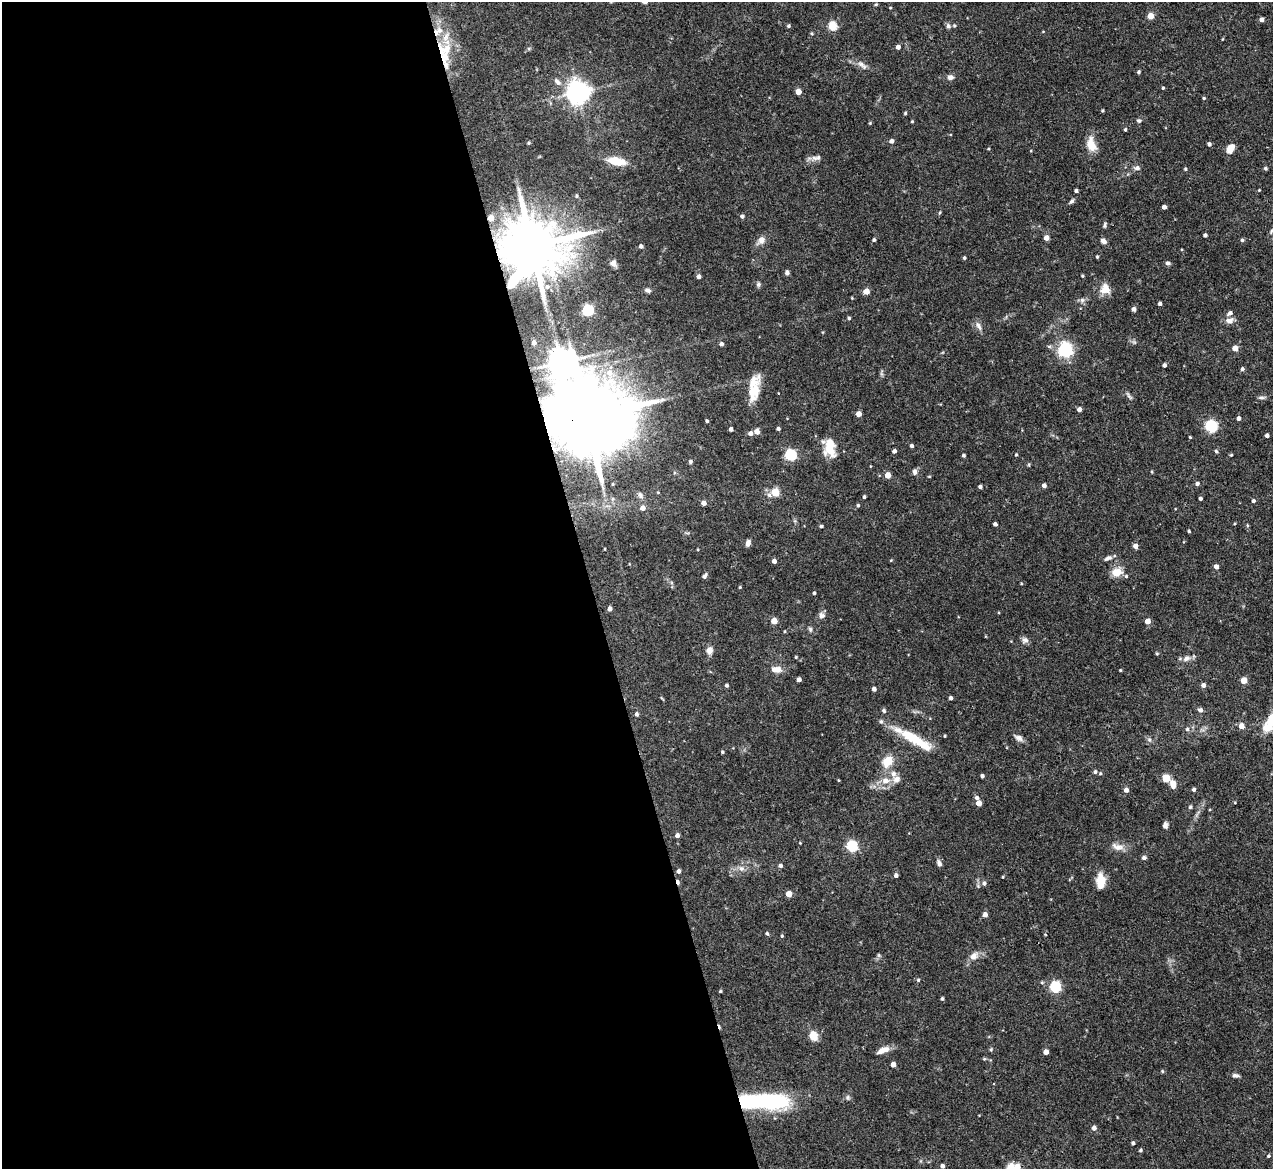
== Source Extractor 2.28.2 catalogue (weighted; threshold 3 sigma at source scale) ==
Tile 9 of 4 x 4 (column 1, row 3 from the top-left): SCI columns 1-1271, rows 1426-2592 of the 5085 x 5067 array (HDU 1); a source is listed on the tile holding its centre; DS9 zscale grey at full resolution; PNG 1275 x 1171 px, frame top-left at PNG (2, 2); no overlay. Shown black and unused: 46% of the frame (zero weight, under 3 of 4 exposures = <1% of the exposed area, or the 3 px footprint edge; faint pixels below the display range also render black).
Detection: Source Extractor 2.28.2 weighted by HDU 2 'WHT'; one run over the whole footprint, this tile lists its part. Background 0.0807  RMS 0.0035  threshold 0.0159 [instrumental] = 3 sigma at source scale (4.5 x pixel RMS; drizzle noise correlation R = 1.50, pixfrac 1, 0.05/0.05 arcsec/px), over >= 5 px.
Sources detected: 230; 2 cosmic-ray / hot-pixel residue — not listed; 10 inside a brighter listed object's ellipse — not listed separately; the other 218 listed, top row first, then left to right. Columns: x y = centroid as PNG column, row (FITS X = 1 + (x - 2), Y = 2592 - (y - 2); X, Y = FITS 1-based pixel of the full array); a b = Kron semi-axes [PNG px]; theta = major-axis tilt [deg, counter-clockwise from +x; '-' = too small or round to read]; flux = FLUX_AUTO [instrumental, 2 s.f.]
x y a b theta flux
876 4 4 4 - 0.39
890 8 4 3 - 0.27
1150 16 4 4 - 5.3
1261 19 4 4 - 1.2
789 26 4 4 - 0.59
832 26 5 5 - 16
948 26 7 6 - 1.1
439 30 12 9 50 3.3
812 33 4 4 - 0.46
1222 39 4 3 - 0.26
898 47 4 4 - 1.8
447 50 20 12 77 7.4
862 65 17 6 -40 1.8
1139 72 4 4 - 0.57
950 77 9 7 -6 1.2
557 82 11 7 -49 1.4
1163 88 3 3 - 0.4
798 92 4 4 - 4.6
578 93 7 7 - 290
1204 98 4 4 - 0.4
905 113 4 4 - 0.41
912 121 3 3 - 0.33
1139 121 6 5 - 0.67
870 123 4 3 - 0.34
1125 129 4 3 - 0.5
892 141 4 4 - 1.4
529 143 4 3 - 0.42
1091 144 19 11 -76 4.5
1209 144 4 4 - 0.8
1230 148 10 6 58 3.3
988 149 3 3 - 0.32
816 158 15 7 12 1.6
616 161 18 7 -10 8
1137 168 7 6 - 1.3
1265 168 4 4 - 0.62
1185 169 4 4 - 0.46
1259 190 3 3 - 0.27
1076 191 3 3 - 0.8
576 196 4 4 - 0.47
1072 201 7 4 51 0.77
1164 207 4 4 - 1.2
939 213 4 3 - 0.36
742 216 4 4 - 0.91
491 218 4 4 - 5.4
1105 225 8 4 80 0.65
1272 231 7 4 59 0.67
1205 235 4 4 - 0.89
1046 238 4 4 - 2.6
761 240 11 8 54 2.1
874 240 4 3 - 0.6
1242 240 5 4 - 0.57
1103 241 7 5 -31 1.3
531 246 19 16 18 2700
641 246 4 4 - 1
1097 257 4 4 - 0.43
964 258 4 3 - 0.51
613 263 8 7 - 1.4
1167 263 6 5 - 0.82
787 273 5 4 - 1
699 276 4 4 - 1.5
1082 276 4 3 - 0.41
758 284 7 6 - 0.74
547 287 6 6 - 1
1105 289 15 13 -88 3.7
648 290 8 5 -21 0.97
866 291 4 4 - 4.3
852 298 4 2 - 0.25
1082 300 7 6 - 0.98
1160 304 3 3 - 0.85
1134 309 4 4 - 1.4
588 310 5 5 - 38
849 318 4 4 - 0.49
1229 320 11 8 7 1.8
979 326 13 6 -57 1.5
1134 342 5 5 - 0.6
534 343 4 3 - 1.4
721 344 4 4 - 1.1
1235 348 4 4 - 3.2
1065 350 6 6 - 80
562 362 9 8 - 470
1164 365 4 3 - 1
1242 369 5 4 - 0.71
609 373 10 9 - 3.5
753 391 25 14 75 7.3
1129 396 11 4 -49 0.83
1261 397 11 4 3 0.76
1079 409 4 4 - 1.6
859 414 4 4 - 2.9
588 417 28 17 8 6100
1238 418 4 4 - 1.2
707 421 3 3 - 0.59
1211 426 11 10 - 11
731 429 4 3 - 1.2
778 429 4 3 - 0.77
757 432 4 4 - 3.1
750 433 5 4 - 1.4
1267 435 4 3 - 1
1190 437 3 3 - 0.35
912 446 4 4 - 0.74
830 448 22 13 -84 6.8
894 451 4 3 - 1
1216 451 5 4 - 0.51
791 455 5 5 - 38
963 455 3 3 - 0.65
1016 455 3 3 - 0.38
1231 455 4 4 - 0.39
690 461 4 4 - 0.65
914 472 7 6 - 1.1
888 475 4 4 - 4.9
929 476 5 3 - 0.28
613 484 4 4 - 0.41
1197 484 5 4 - 0.87
1044 486 4 4 - 1.3
980 487 4 3 - 0.85
658 492 4 4 - 0.33
775 492 9 9 - 4.3
640 495 9 6 -58 1.3
864 497 3 3 - 0.55
1200 498 3 3 - 0.7
1253 501 4 4 - 0.83
704 503 4 4 - 2.1
858 505 4 4 - 0.46
643 508 5 5 - 2.1
995 524 4 4 - 0.93
1247 525 5 3 - 0.36
821 526 4 4 - 0.59
1189 531 3 3 - 0.49
748 543 6 4 74 1.6
1135 546 4 4 - 2
604 549 4 2 - 0.23
1108 558 10 5 22 1.2
891 560 5 3 - 0.26
774 561 4 4 - 1.6
1216 566 5 4 - 1.7
1117 572 15 12 17 3.8
705 576 7 4 58 0.86
740 587 3 3 - 0.33
814 593 3 3 - 0.49
610 609 4 4 - 1.5
822 615 9 8 - 1.3
774 621 4 4 - 5.4
1147 621 4 4 - 3.2
810 629 7 5 -75 0.69
1025 640 8 8 - 1.3
710 650 10 8 85 1.8
1157 653 4 4 - 0.43
796 657 4 3 - 0.35
1186 658 10 7 34 1.7
776 669 13 7 -1 3
1120 670 3 3 - 0.34
799 679 4 4 - 1.4
1244 680 4 4 - 5.7
726 685 4 4 - 0.64
1203 685 5 4 - 1.4
874 689 4 4 - 1.5
951 698 4 3 - 0.84
1200 710 6 5 - 1.1
884 711 5 5 - 0.73
636 714 5 4 - 0.81
1241 726 5 5 - 2.3
1187 729 5 5 - 0.67
945 736 3 3 - 0.33
1019 738 12 7 -28 1.5
915 739 46 11 -31 13
1149 740 7 5 -68 0.82
722 752 3 3 - 0.5
888 761 11 8 54 6.6
1095 772 5 5 - 0.73
1100 773 5 4 - 0.47
982 776 4 3 - 0.98
1166 778 6 6 - 4.8
896 779 9 9 - 2.1
838 780 4 3 - 0.27
885 781 10 10 - 3.4
1173 784 9 6 -77 2.9
1194 789 4 3 - 0.91
1126 790 4 4 - 1.8
977 798 5 4 - 1.1
979 803 4 4 - 3.8
1190 807 5 4 - 0.52
1165 825 7 5 84 1.3
677 835 4 4 - 1.3
852 846 5 5 - 33
1117 847 19 8 -15 2.7
1144 858 6 5 - 0.79
939 863 10 5 -63 1
780 866 4 4 - 0.89
741 868 9 7 -40 1.5
678 871 4 4 - 1.2
896 875 4 4 - 1.2
1003 877 3 3 - 0.3
1101 879 15 11 -72 4.6
984 883 6 5 - 0.93
789 894 4 4 - 4.9
985 915 5 4 - 1.9
767 933 5 4 - 0.54
782 936 4 4 - 0.41
879 955 6 4 -71 0.44
974 956 12 8 43 2.6
918 980 4 4 - 0.44
1055 987 6 5 - 30
720 991 4 3 - 0.46
942 999 4 3 - 0.58
813 1036 11 8 -74 4.2
991 1049 5 4 - 0.45
883 1050 17 6 23 2.7
1046 1052 4 4 - 2.3
893 1065 4 4 - 2.1
1162 1071 4 4 - 0.42
1235 1075 9 5 -3 1
761 1101 54 14 1 49
1094 1128 5 4 - 1.5
1133 1143 4 4 - 0.75
1141 1150 4 4 - 0.59
1268 1156 4 4 - 0.52
942 1166 4 4 - 1.1
1017 1167 5 5 - 3.9
1010 1168 5 4 - 12
Overlapping masked pixels (flux is a lower limit): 4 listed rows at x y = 491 218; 531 246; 588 417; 761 1101
Isophote crosses this tile's border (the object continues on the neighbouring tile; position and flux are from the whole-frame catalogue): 3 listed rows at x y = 1272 231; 1017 1167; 1010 1168